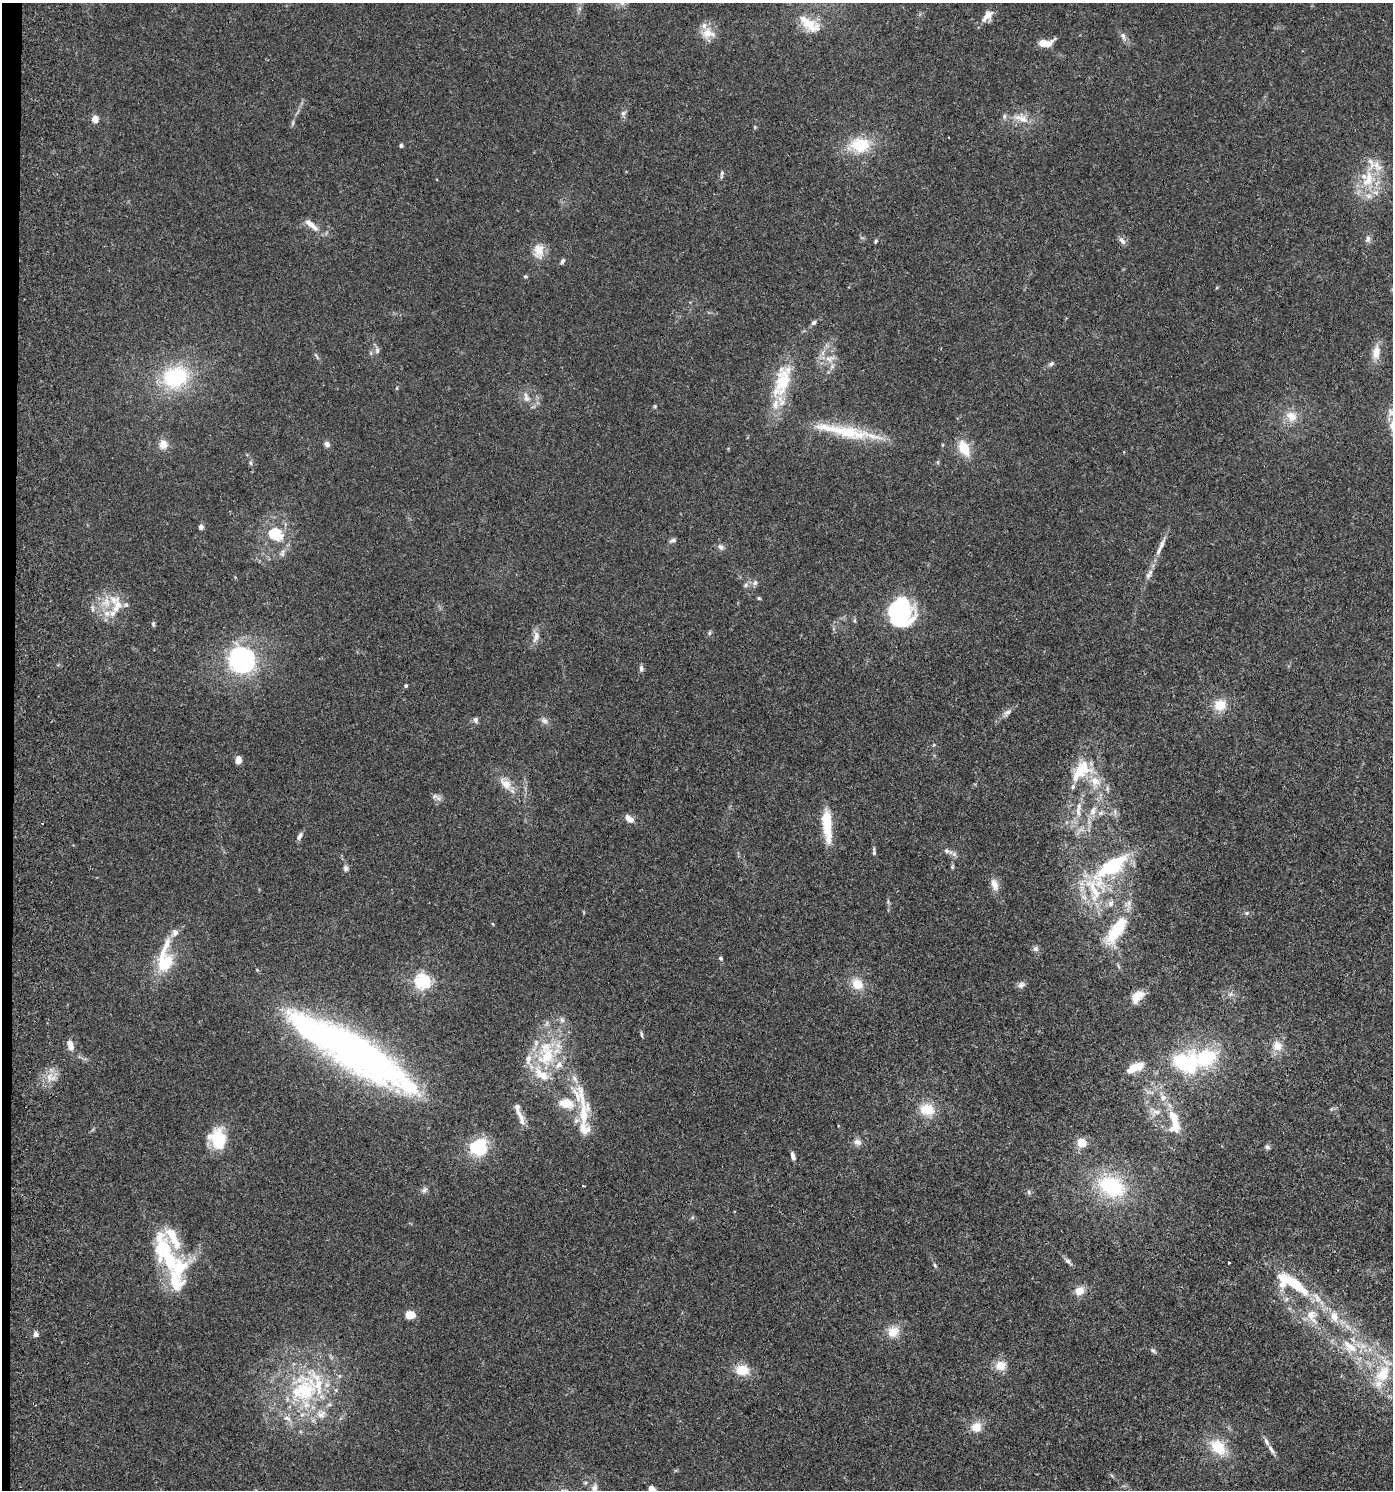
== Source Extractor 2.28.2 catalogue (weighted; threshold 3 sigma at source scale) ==
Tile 4 of 3 x 3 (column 1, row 2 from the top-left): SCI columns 268-1658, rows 1495-2982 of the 4601 x 4480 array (HDU 1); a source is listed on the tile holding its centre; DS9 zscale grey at full resolution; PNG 1395 x 1492 px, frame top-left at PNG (2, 3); no overlay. Shown black and unused: <1% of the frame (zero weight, under 3 of 5 exposures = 3% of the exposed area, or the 3 px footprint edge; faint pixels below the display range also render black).
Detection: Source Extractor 2.28.2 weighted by HDU 2 'WHT'; one run over the whole footprint, this tile lists its part. Background 0.0249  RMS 0.0022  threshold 0.00982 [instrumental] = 3 sigma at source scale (4.5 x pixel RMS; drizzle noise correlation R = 1.50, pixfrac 1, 0.05/0.05 arcsec/px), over >= 5 px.
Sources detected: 186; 10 inside a brighter object's white glare — not listed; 32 inside a brighter listed object's ellipse — not listed separately; the other 144 listed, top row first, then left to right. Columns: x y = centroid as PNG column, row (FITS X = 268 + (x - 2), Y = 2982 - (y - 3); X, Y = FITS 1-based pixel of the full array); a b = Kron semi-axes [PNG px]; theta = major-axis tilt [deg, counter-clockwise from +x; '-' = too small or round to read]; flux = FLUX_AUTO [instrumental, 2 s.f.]
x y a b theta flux
987 16 19 9 48 2
809 24 30 14 -29 5.2
708 33 20 13 -3 2.8
1123 36 12 6 -68 0.89
1048 44 15 6 37 2
623 113 7 6 - 0.6
1004 116 7 5 89 0.52
95 119 5 4 - 3.7
1023 119 15 10 -34 2.3
293 123 8 4 81 0.39
401 145 5 4 - 0.34
860 145 26 19 0 7.8
722 174 11 4 82 0.46
1368 179 27 14 72 7
312 225 25 7 -40 2
1368 239 10 6 82 0.7
876 241 6 4 61 0.28
1122 241 11 6 -44 0.85
539 251 21 14 85 3
562 261 8 4 58 0.51
525 276 6 4 -1 0.3
814 323 6 5 - 0.6
377 350 9 6 -90 0.65
1376 352 18 10 83 2.5
316 356 12 3 -59 0.42
829 359 15 9 9 2.1
1051 364 8 5 44 0.49
175 377 29 23 20 17
782 382 50 21 76 11
526 397 15 7 -72 1.3
655 406 5 4 - 0.25
1291 416 14 12 -40 2.8
846 432 61 17 -11 11
163 444 11 9 -88 2
327 444 7 6 - 0.83
964 448 16 10 -64 5
938 462 6 4 -90 0.29
250 463 6 4 -89 0.35
201 527 5 5 - 0.89
275 534 18 15 -16 7
673 540 8 5 17 0.58
1162 545 23 5 68 1.7
721 547 9 7 -60 0.71
282 553 11 5 77 0.73
1148 575 8 6 56 0.7
755 583 8 7 - 0.7
746 585 8 5 43 0.59
759 598 5 4 - 0.25
106 602 15 12 -81 3.2
126 605 7 5 68 0.46
92 608 10 5 -79 0.63
900 615 32 14 1 12
153 624 7 4 89 0.35
709 633 6 5 - 0.36
536 636 18 8 74 1.5
235 655 42 27 65 16
641 668 8 5 -81 0.7
406 686 4 4 - 0.42
1220 705 15 13 42 3.7
1007 712 13 6 33 0.95
476 720 7 6 - 0.6
544 721 10 7 -31 0.8
238 760 9 6 89 1.2
1079 772 25 14 64 5.6
1095 781 14 11 -32 3.2
506 784 19 12 -44 2.7
435 796 8 7 - 0.69
1079 806 11 7 -89 1.2
1093 811 11 8 71 1.4
1101 813 7 4 19 0.48
629 819 11 6 -40 1.6
42 823 2 2 - 0.18
827 825 40 10 -85 6.7
300 836 11 5 59 0.73
946 851 7 5 -21 0.52
874 852 10 4 -89 0.44
954 854 6 5 - 0.53
952 867 7 4 60 0.29
1111 867 59 20 39 18
346 868 8 7 - 0.63
994 884 17 8 -71 1.8
1110 903 9 8 - 0.94
1246 913 6 5 - 0.37
493 924 5 3 - 0.17
1120 925 44 16 60 8.6
175 933 12 9 49 1.3
1036 949 8 7 - 0.58
721 958 4 4 - 0.39
166 963 27 17 56 7.4
423 981 6 6 - 66
857 984 13 11 -47 3.6
1021 985 11 8 17 0.77
1230 994 7 5 31 0.58
1137 996 16 10 50 2.9
562 1020 7 6 - 0.64
641 1034 9 3 -84 0.34
70 1045 12 6 -75 1.8
1277 1046 11 10 - 2.5
350 1050 136 28 -30 130
547 1056 32 25 68 13
1203 1058 43 24 1 16
1135 1067 21 8 25 3.9
49 1077 13 9 78 2.2
1163 1098 9 8 - 1.1
566 1103 19 12 -9 4.1
927 1109 16 13 -14 4.9
583 1110 68 14 -84 9.3
1156 1112 11 7 -8 1.1
519 1114 34 6 -70 1.9
1175 1125 24 15 85 4.5
218 1139 23 18 -71 8.3
857 1142 10 8 -23 1.1
1082 1143 10 9 - 2.6
1267 1147 7 6 - 0.52
481 1149 19 13 39 8.7
793 1156 9 4 -74 0.95
1111 1186 31 21 -26 17
424 1190 9 6 57 0.68
1029 1192 6 4 -89 0.35
692 1218 6 4 20 0.29
172 1236 38 17 -52 8.5
1068 1261 8 6 -43 0.63
173 1262 50 21 -32 13
1229 1262 3 3 - 0.35
935 1265 6 4 -68 0.32
1286 1280 28 13 -31 6.1
1079 1291 11 10 - 2.2
1317 1298 19 7 -61 2.2
410 1315 10 8 -2 2.9
1311 1315 14 13 - 2.8
1334 1316 12 9 -68 2.3
893 1332 13 11 38 3.2
36 1334 6 6 - 0.74
1349 1347 27 13 -42 5.1
1153 1350 8 5 -48 0.44
1000 1365 13 12 - 2.6
742 1370 14 11 -6 4.2
1383 1374 24 16 61 7.3
304 1390 41 39 24 24
976 1427 12 10 34 2.8
1218 1447 19 13 -44 6.4
1271 1450 13 5 -59 0.93
594 1488 11 9 66 1.3
652 1490 9 6 -52 2.1
Isophote crosses this tile's border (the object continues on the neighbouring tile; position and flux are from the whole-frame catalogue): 2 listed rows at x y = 594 1488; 652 1490